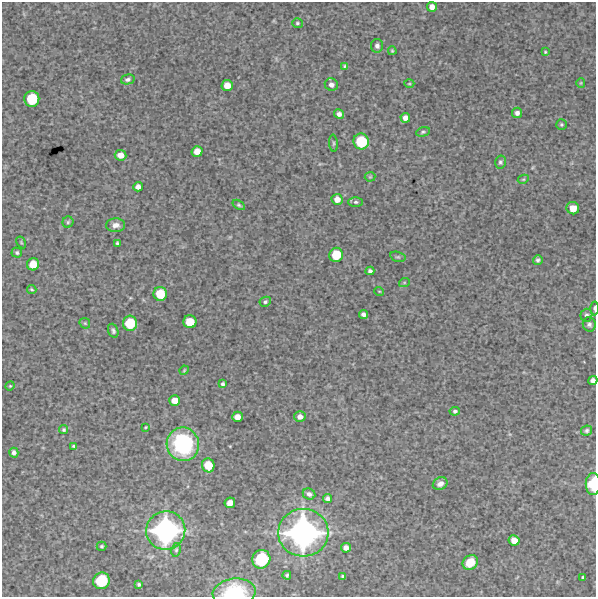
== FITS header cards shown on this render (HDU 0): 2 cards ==
NAXIS1  =                  594 /FITS: X Dimension
NAXIS2  =                  595 /FITS: Y Dimension

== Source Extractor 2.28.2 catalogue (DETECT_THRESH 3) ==
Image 594 x 595 px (HDU 0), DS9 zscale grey, 1 PNG px = 1 image px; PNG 598 x 599 px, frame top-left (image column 1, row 595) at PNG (2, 2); each listed source drawn as its Kron ellipse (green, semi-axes under 4 px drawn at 4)
Background 4770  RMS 230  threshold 677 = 3 sigma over >= 5 px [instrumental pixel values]
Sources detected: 86; all 86 listed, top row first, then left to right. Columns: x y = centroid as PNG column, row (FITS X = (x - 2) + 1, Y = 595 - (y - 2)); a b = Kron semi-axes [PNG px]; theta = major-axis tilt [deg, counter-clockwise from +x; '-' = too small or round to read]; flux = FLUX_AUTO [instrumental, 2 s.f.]
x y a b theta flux
432 7 5 5 - 9.5e+04
297 23 5 5 - 2.6e+04
377 46 7 6 - 4.5e+04
392 51 4 3 - 1.7e+04
545 52 3 3 - 1.5e+04
345 66 4 4 - 2.3e+04
128 79 7 5 14 4.1e+04
581 83 5 4 - 1.5e+04
409 84 5 3 - 1.4e+04
227 85 5 5 - 1.7e+05
331 85 6 6 - 6.8e+04
32 99 8 7 - 5.4e+05
517 113 5 5 - 5.7e+04
339 114 5 4 - 6.3e+04
405 118 5 4 - 7.4e+04
561 124 5 5 - 2.3e+04
423 132 7 4 15 2.6e+04
361 141 8 8 - 5.9e+05
333 143 8 3 -86 2.3e+04
197 151 5 5 - 1.3e+05
120 155 6 5 - 1.1e+05
500 162 6 5 - 3.1e+04
370 177 5 5 - 2.1e+04
523 179 5 4 - 1.6e+04
138 187 5 4 - 7.6e+04
337 199 5 5 - 1.1e+05
356 202 7 5 -1 3.0e+04
239 205 7 4 -33 2.6e+04
573 208 6 6 - 1.2e+05
68 222 5 5 - 2.5e+04
116 225 9 7 4 9.2e+04
21 242 6 4 -59 1.7e+04
117 243 4 3 - 2.3e+04
17 253 5 5 - 2.8e+04
336 255 7 6 - 3.6e+05
398 257 8 5 -17 2.8e+04
538 260 5 4 - 3.3e+04
33 264 6 6 - 2.3e+05
370 271 4 4 - 3.7e+04
404 283 5 3 - 1.5e+04
32 289 5 4 - 1.9e+04
379 291 5 3 - 1.3e+04
160 294 7 6 - 3.6e+05
265 302 6 5 - 3.0e+04
594 308 7 3 -90 3.2e+04
363 314 5 4 - 5.7e+04
586 315 6 6 - 4.1e+04
190 322 6 6 - 2.9e+05
85 323 6 5 - 2.0e+04
130 323 7 7 - 4.7e+05
589 324 7 6 - 4.1e+04
113 331 7 5 -70 3.4e+04
184 370 5 4 - 1.6e+04
593 380 4 4 - 6.5e+04
223 384 4 4 - 3.6e+04
10 386 4 4 - 1.5e+04
175 400 5 5 - 1.3e+05
455 411 5 4 - 3.2e+04
237 417 5 5 - 1.2e+05
300 417 6 5 - 7.3e+04
146 427 3 2 - 1.3e+04
64 430 4 4 - 2.2e+04
586 431 5 5 - 3.4e+04
183 444 17 16 - 1.5e+06
74 446 4 3 - 2.3e+04
14 453 5 4 - 4.5e+04
208 465 7 6 - 3.0e+05
440 484 8 6 27 7.6e+04
593 484 11 7 89 5.7e+05
309 494 6 5 - 6.2e+04
327 499 4 4 - 5.1e+04
230 503 5 5 - 1.1e+05
166 531 19 19 - 3.2e+06
303 533 25 24 - 4.5e+06
514 540 5 5 - 1.4e+05
102 546 5 4 - 2.6e+04
346 548 5 5 - 7.9e+04
176 550 7 4 80 2.7e+04
261 559 9 9 - 8.7e+05
470 562 8 6 41 2.8e+05
287 575 4 4 - 2.4e+04
342 576 3 3 - 2.1e+04
583 577 4 3 - 2.5e+04
101 581 8 8 - 6.7e+05
139 584 4 3 - 2.6e+04
234 592 21 14 7 8.9e+05
At the frame edge (FLAGS 8, measured only in part): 4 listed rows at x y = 594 308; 593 380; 593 484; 234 592